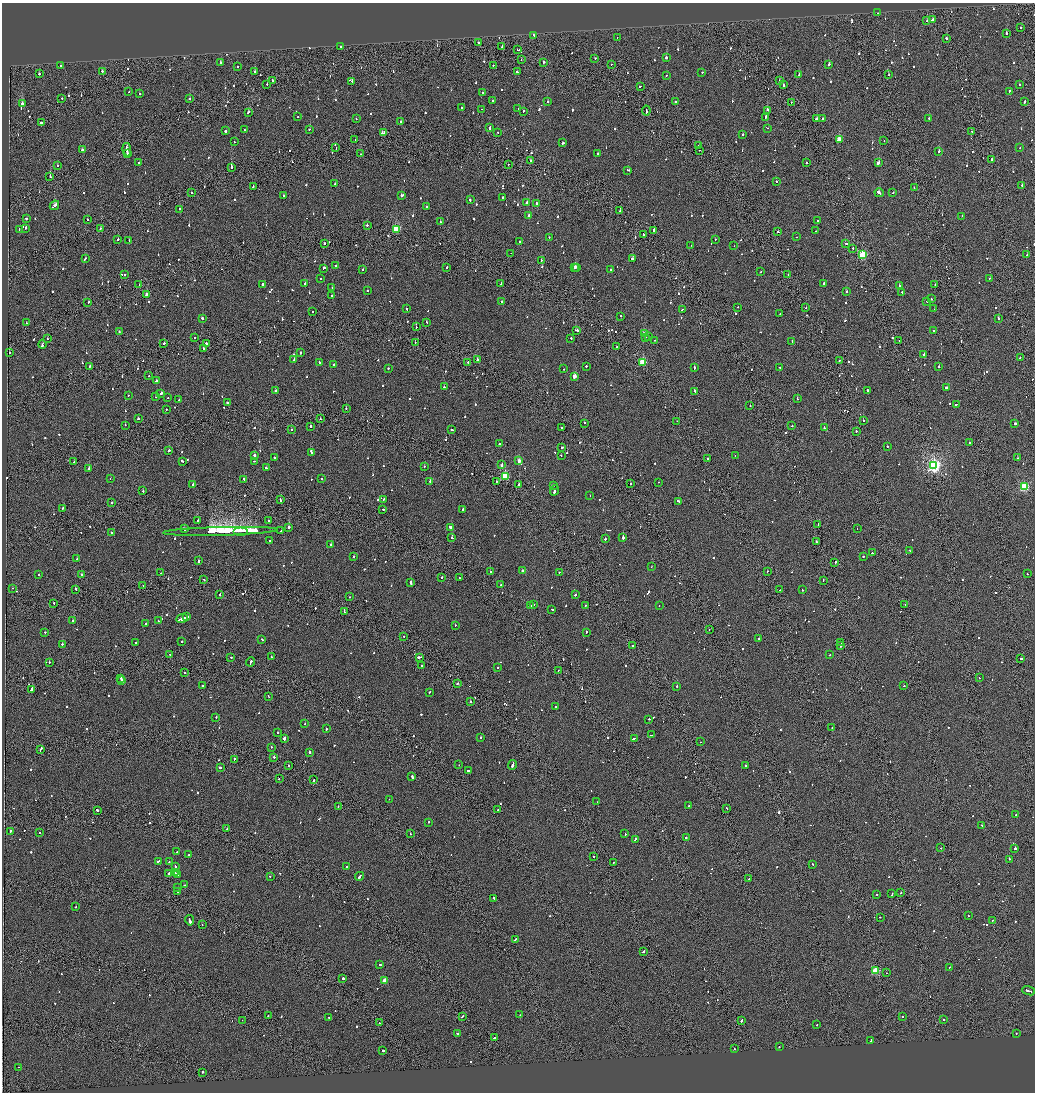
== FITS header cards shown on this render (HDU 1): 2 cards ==
NAXIS1  =                 2065
NAXIS2  =                 2180

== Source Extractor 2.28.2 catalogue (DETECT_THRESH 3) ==
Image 2065 x 2180 px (HDU 1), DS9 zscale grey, zoomed out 1/2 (1 PNG px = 2 x 2 image px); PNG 1037 x 1094 px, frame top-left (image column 1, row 2179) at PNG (2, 3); each listed source drawn as its Kron ellipse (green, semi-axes under 4 px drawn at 4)
Background -0.113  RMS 0.066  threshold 0.198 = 3 sigma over >= 5 px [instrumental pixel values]
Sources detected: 1187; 58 cannot appear on this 1/2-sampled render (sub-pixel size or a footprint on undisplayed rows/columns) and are neither listed nor drawn; of the other 1129, the 500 brightest by FLUX_AUTO listed and drawn (629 fainter detections omitted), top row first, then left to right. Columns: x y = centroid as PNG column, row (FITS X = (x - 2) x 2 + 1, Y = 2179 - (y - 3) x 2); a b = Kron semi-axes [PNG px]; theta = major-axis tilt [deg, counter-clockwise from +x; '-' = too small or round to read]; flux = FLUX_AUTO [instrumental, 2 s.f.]
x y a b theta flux
878 13 2 2 - 220
932 20 2 2 - 650
927 21 2 1 - 160
1020 27 2 1 - 180
1006 33 2 2 - 140
534 35 3 2 - 130
617 37 2 2 - 78
946 38 2 2 - 230
478 42 2 1 - 770
340 47 2 2 - 86
502 47 2 2 - 690
518 50 3 2 - 120
666 58 2 2 - 340
595 59 2 2 - 79
521 60 2 1 - 81
544 62 2 2 - 120
221 63 2 2 - 120
611 64 2 1 - 79
829 64 2 2 - 95
493 65 2 2 - 150
61 66 2 2 - 130
237 66 2 1 - 100
102 71 2 2 - 120
255 72 2 2 - 110
517 72 2 2 - 140
702 72 2 2 - 81
39 74 2 2 - 310
889 74 2 1 - 220
666 75 2 2 - 110
799 75 3 2 - 240
272 80 2 1 - 150
352 81 2 2 - 88
780 81 2 2 - 260
267 84 2 2 - 190
783 85 2 1 - 190
1019 85 2 2 - 200
640 86 3 2 - 150
1009 91 3 2 - 160
129 92 2 2 - 140
483 93 2 2 - 120
139 94 2 2 - 180
62 98 2 2 - 82
190 98 2 2 - 110
492 101 2 2 - 170
1024 101 3 2 - 170
548 102 2 2 - 160
675 102 2 1 - 3900
791 102 2 1 - 85
22 104 3 2 - 610
462 108 2 2 - 190
481 109 2 2 - 130
518 109 2 1 - 110
767 110 2 2 - 200
523 111 3 2 - 150
646 111 5 1 - 360
248 112 3 2 - 210
298 117 2 2 - 92
766 117 2 2 - 460
928 118 2 2 - 120
356 119 2 1 - 92
817 119 2 2 - 500
822 119 2 2 - 110
41 122 2 1 - 340
401 122 2 2 - 130
489 127 3 2 - 170
768 128 2 1 - 78
309 129 2 2 - 110
244 130 2 2 - 90
225 131 2 2 - 510
972 131 2 1 - 110
498 132 2 2 - 82
383 133 4 2 - 490
743 134 2 2 - 130
839 139 3 2 - 370
355 140 2 1 - 92
884 141 2 1 - 150
234 142 2 2 - 91
563 143 2 2 - 260
698 146 2 2 - 150
1020 147 2 2 - 78
336 148 2 1 - 89
82 150 3 2 - 160
127 150 7 2 -83 840
699 150 2 2 - 120
938 151 2 2 - 140
127 154 2 2 - 260
360 154 2 1 - 130
597 154 2 2 - 220
991 160 2 2 - 180
530 161 2 2 - 110
138 162 2 2 - 200
806 163 2 2 - 980
878 163 3 2 - 840
508 164 2 1 - 79
58 165 2 2 - 330
231 167 2 2 - 510
628 170 3 1 - 170
50 177 2 2 - 350
776 182 2 2 - 470
335 184 2 2 - 82
253 186 3 2 - 170
1022 186 3 2 - 140
914 187 2 2 - 90
192 192 2 2 - 160
879 193 4 2 - 360
893 193 2 2 - 230
283 196 2 2 - 590
401 196 2 2 - 240
502 197 2 2 - 170
470 200 2 2 - 190
526 203 3 2 - 200
537 203 3 2 - 130
54 205 5 2 - 270
426 207 2 2 - 81
179 209 2 2 - 150
620 211 2 1 - 430
529 216 2 2 - 88
962 216 2 2 - 120
26 218 2 2 - 170
88 219 2 2 - 240
817 221 2 2 - 480
440 222 2 2 - 79
367 225 2 2 - 95
25 228 2 2 - 440
101 228 2 1 - 100
19 229 2 2 - 90
396 229 3 3 - 890
654 230 2 2 - 430
816 231 2 2 - 94
778 232 2 1 - 130
644 235 2 1 - 130
549 237 2 2 - 87
796 237 2 1 - 94
118 239 2 2 - 210
715 239 2 2 - 130
129 240 2 2 - 360
519 242 2 2 - 110
846 243 3 2 - 210
325 244 2 1 - 510
691 245 2 1 - 300
734 246 2 1 - 280
853 248 2 2 - 160
511 253 2 1 - 150
862 255 3 3 - 1000
1027 255 2 2 - 110
85 258 2 2 - 150
632 259 2 2 - 230
541 260 2 2 - 110
335 265 2 2 - 220
447 267 2 2 - 110
575 267 2 2 - 280
577 267 3 2 - 370
324 268 3 2 - 160
363 269 2 2 - 110
610 269 3 2 - 200
760 272 2 2 - 97
125 274 2 2 - 92
788 275 2 1 - 110
320 278 2 2 - 130
990 278 2 1 - 79
305 283 2 2 - 160
501 284 2 1 - 220
823 284 3 2 - 150
139 285 2 2 - 200
262 285 3 2 - 310
899 285 2 2 - 85
935 285 2 1 - 97
332 288 2 2 - 110
367 291 2 2 - 86
847 291 2 2 - 130
902 292 2 2 - 120
146 295 3 2 - 120
332 296 2 1 - 78
931 299 2 2 - 93
927 301 2 2 - 130
88 302 3 2 - 120
502 302 2 2 - 150
737 307 2 2 - 110
806 308 2 2 - 83
406 309 2 2 - 140
934 309 2 1 - 76
682 310 2 2 - 800
312 311 2 2 - 240
780 314 2 2 - 140
621 316 2 2 - 180
998 318 2 2 - 210
202 319 3 2 - 350
426 322 2 2 - 120
26 323 2 1 - 77
416 327 2 1 - 170
576 330 4 2 - 200
934 331 2 2 - 88
119 332 2 2 - 130
644 333 3 2 - 250
648 336 2 1 - 180
645 337 2 2 - 160
195 338 2 1 - 110
571 338 2 2 - 490
47 339 2 2 - 82
655 340 2 1 - 82
792 341 2 2 - 90
899 341 2 2 - 81
164 343 2 2 - 110
206 343 3 2 - 170
415 343 2 2 - 90
42 345 4 2 - 280
616 347 2 1 - 120
203 349 2 2 - 81
9 353 2 1 - 130
300 353 2 2 - 190
924 355 2 2 - 400
1020 358 2 2 - 110
294 360 2 2 - 130
477 360 2 2 - 130
840 360 3 2 - 170
319 362 3 2 - 350
468 362 2 1 - 140
643 362 3 3 - 800
334 364 2 2 - 230
90 366 2 2 - 130
586 366 2 2 - 140
939 367 2 2 - 200
388 368 2 2 - 150
694 368 3 2 - 230
780 368 2 2 - 200
564 369 2 2 - 75
148 376 2 2 - 79
574 376 3 2 - 150
156 381 2 2 - 230
444 387 2 1 - 130
947 387 3 2 - 210
868 390 2 2 - 500
275 391 2 2 - 330
695 391 4 2 - 210
161 394 3 2 - 270
128 395 2 2 - 89
156 397 3 2 - 240
168 398 2 2 - 83
797 399 2 2 - 99
179 400 2 2 - 80
227 403 2 1 - 120
956 404 3 2 - 130
750 406 2 2 - 250
346 409 2 2 - 170
166 410 2 1 - 140
138 419 2 2 - 280
320 419 2 1 - 170
863 420 2 1 - 170
677 421 2 1 - 210
584 423 2 1 - 370
1015 424 2 2 - 560
125 425 2 2 - 120
310 426 2 2 - 330
792 426 2 1 - 470
561 428 2 2 - 94
824 428 2 2 - 220
291 429 2 2 - 140
452 430 3 2 - 200
856 431 2 2 - 320
969 443 2 2 - 99
499 444 2 2 - 260
887 446 2 2 - 370
562 448 2 2 - 320
168 451 2 2 - 780
312 453 2 2 - 110
254 455 2 2 - 540
561 456 2 2 - 87
735 456 2 1 - 120
274 457 2 2 - 110
1018 458 2 2 - 300
708 459 2 1 - 710
182 461 3 2 - 180
254 461 2 2 - 220
519 461 3 2 - 140
74 462 2 2 - 210
502 465 3 2 - 330
934 465 4 4 - 3900
424 466 2 2 - 85
266 468 2 2 - 180
89 469 2 2 - 890
505 476 3 3 - 970
110 478 2 1 - 78
244 479 2 2 - 85
322 479 2 2 - 120
430 481 2 2 - 190
496 481 2 2 - 220
658 482 2 2 - 200
193 484 2 2 - 1600
630 484 2 2 - 98
519 485 4 2 - 370
553 486 3 2 - 210
1024 487 3 3 - 1300
555 490 5 2 - 350
143 491 2 2 - 140
590 496 2 2 - 84
384 499 2 2 - 510
280 500 3 1 - 140
678 501 3 2 - 170
112 502 2 2 - 96
63 508 3 2 - 170
382 509 3 2 - 490
462 509 2 2 - 210
197 521 2 2 - 85
268 521 2 2 - 99
818 525 3 1 - 340
289 527 2 2 - 1600
450 527 2 2 - 2400
184 529 3 2 - 200
857 529 2 2 - 86
220 531 57 2 2 93000
241 531 7 1 0 10000
281 531 2 2 - 84
112 532 2 2 - 79
452 538 2 2 - 200
623 538 2 2 - 600
605 539 2 2 - 320
270 540 2 2 - 92
816 541 2 2 - 110
330 544 3 2 - 320
909 550 3 2 - 97
872 553 2 2 - 140
353 556 2 1 - 140
863 557 2 2 - 270
77 559 2 2 - 110
198 561 2 2 - 170
835 563 3 1 - 210
651 567 2 1 - 94
522 571 2 2 - 340
767 571 2 2 - 96
490 572 2 2 - 170
559 572 2 1 - 91
161 573 2 2 - 75
81 574 2 2 - 180
1027 574 2 2 - 110
39 575 2 2 - 140
442 577 2 2 - 160
459 578 2 1 - 91
204 580 2 2 - 84
823 580 2 2 - 82
411 583 3 2 - 190
500 585 2 2 - 200
143 586 2 1 - 98
13 588 2 1 - 92
76 589 2 1 - 330
780 590 2 2 - 93
802 590 2 2 - 130
220 595 2 2 - 99
575 595 2 2 - 350
350 597 2 1 - 240
54 603 2 1 - 110
533 604 2 2 - 100
905 604 2 1 - 82
531 605 2 1 - 98
586 605 2 2 - 160
659 606 2 2 - 79
552 609 2 2 - 120
344 611 4 1 - 240
187 617 4 2 - 300
182 619 6 2 22 920
72 621 2 2 - 130
158 621 2 2 - 130
145 624 2 1 - 100
455 625 2 2 - 120
709 629 2 1 - 78
45 632 2 2 - 100
586 632 3 2 - 580
404 636 2 1 - 110
758 638 2 2 - 93
262 639 3 2 - 130
136 642 2 2 - 87
182 642 2 2 - 90
841 642 2 1 - 360
62 644 2 2 - 470
632 646 2 2 - 130
840 646 2 1 - 120
170 654 2 2 - 93
830 655 2 2 - 91
231 657 2 2 - 250
271 657 2 1 - 200
419 657 4 2 - 350
1021 659 2 1 - 1300
49 662 2 2 - 250
251 662 4 2 - 390
422 666 2 2 - 100
497 667 2 2 - 270
558 670 2 2 - 96
184 672 2 2 - 120
121 678 2 2 - 260
979 678 2 2 - 95
122 681 3 2 - 250
458 683 3 2 - 120
203 686 2 2 - 120
904 686 2 1 - 100
677 687 2 2 - 490
31 689 4 2 - 260
429 692 2 2 - 110
268 696 2 2 - 92
471 702 2 2 - 170
556 706 2 1 - 120
216 718 2 2 - 160
649 719 2 2 - 210
305 724 2 2 - 85
832 727 2 2 - 340
326 729 2 2 - 95
278 732 2 2 - 90
651 735 2 1 - 92
480 737 2 2 - 77
634 738 3 2 - 290
284 739 3 2 - 2300
700 742 2 1 - 210
272 747 2 2 - 130
41 749 4 2 - 250
309 752 2 2 - 190
274 757 2 2 - 310
234 759 2 2 - 140
288 765 2 1 - 100
459 765 2 1 - 91
512 765 5 2 - 300
745 766 2 2 - 170
220 767 2 2 - 120
468 771 3 2 - 250
412 776 2 2 - 430
279 779 2 1 - 150
314 780 2 1 - 760
389 799 2 1 - 160
597 802 2 1 - 280
338 806 2 1 - 88
689 806 2 2 - 86
727 808 3 2 - 150
97 810 2 2 - 350
498 810 2 2 - 160
1016 815 2 2 - 120
428 822 2 2 - 88
982 825 2 2 - 130
227 829 2 2 - 460
10 831 2 2 - 160
40 832 2 2 - 130
410 834 2 2 - 100
625 834 2 2 - 120
686 837 2 2 - 530
635 839 3 2 - 330
940 848 2 1 - 98
1015 848 2 2 - 250
177 852 2 2 - 94
189 855 2 2 - 96
594 857 2 2 - 81
1009 859 2 2 - 120
158 861 2 2 - 180
169 861 2 2 - 80
614 862 2 2 - 140
813 864 2 2 - 170
175 866 2 2 - 220
347 867 4 2 - 250
169 873 3 2 - 180
175 873 2 2 - 120
177 875 3 2 - 160
270 876 2 2 - 100
359 876 4 2 - 310
749 879 3 1 - 170
184 885 2 2 - 230
177 888 3 1 - 480
177 892 3 1 - 240
901 893 2 2 - 130
876 894 2 2 - 110
892 894 2 2 - 86
494 898 3 2 - 190
76 907 2 2 - 75
968 916 2 1 - 310
880 917 2 2 - 130
190 920 5 2 - 450
992 921 3 2 - 83
202 925 2 1 - 80
515 939 4 2 - 320
643 951 2 2 - 340
380 964 2 2 - 150
950 967 2 1 - 130
876 971 3 3 - 650
886 973 2 2 - 100
343 978 2 2 - 350
385 981 3 3 - 230
1029 991 6 2 -19 420
268 1015 2 1 - 160
520 1015 2 1 - 100
462 1016 2 2 - 230
328 1017 2 2 - 130
903 1017 2 2 - 79
242 1020 2 1 - 83
943 1020 2 2 - 98
741 1021 3 2 - 180
379 1023 2 2 - 100
816 1025 2 2 - 83
457 1034 2 2 - 400
1016 1034 2 1 - 110
494 1037 3 2 - 200
871 1041 3 2 - 160
779 1046 2 2 - 160
734 1049 2 2 - 110
383 1050 2 2 - 140
18 1067 2 1 - 250
203 1072 2 1 - 520
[629 fainter detections neither listed nor drawn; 58 sub-pixel or undisplayed-footprint detections neither listed nor drawn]